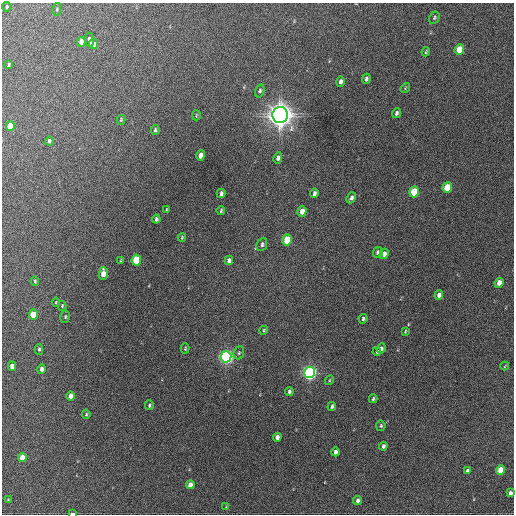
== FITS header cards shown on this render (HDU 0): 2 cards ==
NAXIS1  =                  512 / Axis length
NAXIS2  =                  512 / Axis length

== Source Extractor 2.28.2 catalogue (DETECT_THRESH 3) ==
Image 512 x 512 px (HDU 0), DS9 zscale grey, 1 PNG px = 1 image px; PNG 516 x 516 px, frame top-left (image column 1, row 512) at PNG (2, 3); each listed source drawn as its Kron ellipse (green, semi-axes under 4 px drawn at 4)
Background 324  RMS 18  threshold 52.8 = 3 sigma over >= 5 px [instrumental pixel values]
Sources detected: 80; all 80 listed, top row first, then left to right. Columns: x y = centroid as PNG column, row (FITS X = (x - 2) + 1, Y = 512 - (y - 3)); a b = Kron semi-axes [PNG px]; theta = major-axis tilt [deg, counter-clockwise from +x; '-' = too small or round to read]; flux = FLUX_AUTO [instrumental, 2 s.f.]
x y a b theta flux
7 7 5 4 - 1.8e+03
57 9 6 4 79 1.9e+03
434 18 6 5 - 2.1e+03
89 40 7 3 -83 5.8e+03
81 42 5 4 - 8.9e+03
94 44 5 4 - 4.9e+03
459 49 5 4 - 2.6e+04
426 52 4 3 - 1.3e+03
9 64 4 2 - 1.4e+03
366 79 5 3 - 2.6e+03
340 82 5 4 - 4.2e+03
405 88 5 4 - 1.2e+03
260 91 6 4 73 2.6e+03
396 113 5 3 - 2.5e+03
196 115 5 3 - 1.1e+03
280 115 8 7 - 1.5e+06
121 120 5 3 - 1.5e+03
10 126 5 4 - 2.6e+04
155 130 5 3 - 1.8e+03
49 141 4 3 - 2.7e+03
201 155 5 4 - 1.0e+04
278 158 6 4 80 5.0e+03
447 187 5 4 - 3.6e+04
414 192 5 4 - 5.0e+04
221 193 5 4 - 3.3e+03
314 193 5 3 - 3.2e+03
351 198 6 4 64 4.0e+03
167 210 3 3 - 1.5e+03
221 211 4 3 - 1.7e+03
302 211 5 4 - 1.3e+04
156 219 4 3 - 2.6e+03
182 237 4 3 - 1.3e+03
287 240 5 4 - 4.0e+04
262 244 7 5 66 2.9e+03
378 253 5 5 - 5.5e+03
384 254 5 4 - 6.0e+03
136 260 5 4 - 5.5e+04
229 260 5 4 - 4.1e+03
121 261 4 3 - 1.1e+03
103 273 6 4 90 1.7e+04
35 281 5 3 - 1.8e+03
499 283 5 4 - 1.1e+04
439 295 5 4 - 6.8e+03
56 302 4 4 - 1.2e+03
62 306 5 4 - 1.3e+03
33 314 5 4 - 3.0e+04
65 317 6 5 - 1.9e+03
363 319 5 4 - 2.2e+03
264 330 4 4 - 1.6e+03
405 331 4 2 - 1.2e+03
185 348 5 3 - 1.4e+03
381 348 5 4 - 3.6e+03
39 349 5 4 - 2.2e+03
377 351 4 3 - 1.4e+03
239 353 7 5 67 2.1e+03
226 357 6 5 - 4.3e+05
12 366 4 4 - 9.4e+03
505 366 4 2 - 8.1e+02
41 369 4 3 - 5.3e+03
309 372 6 5 - 4.7e+05
329 380 5 4 - 1.3e+03
289 391 4 4 - 2.5e+03
71 396 4 4 - 1.1e+04
373 399 4 3 - 1.6e+03
149 405 5 3 - 1.9e+03
332 406 4 3 - 2.5e+03
86 414 5 4 - 1.6e+03
381 426 5 4 - 1.9e+03
277 437 4 4 - 5.9e+03
383 446 4 3 - 3.9e+03
335 452 4 4 - 5.0e+03
22 458 4 4 - 2.3e+04
501 470 5 4 - 2.8e+04
467 471 4 3 - 3.9e+03
190 485 4 4 - 9.3e+03
510 493 4 3 - 6.5e+03
8 500 3 2 - 8.9e+02
358 500 4 3 - 5.3e+03
226 507 3 3 - 8.8e+02
72 514 4 2 - 3.0e+03
At the frame edge (FLAGS 8, measured only in part): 1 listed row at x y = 72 514